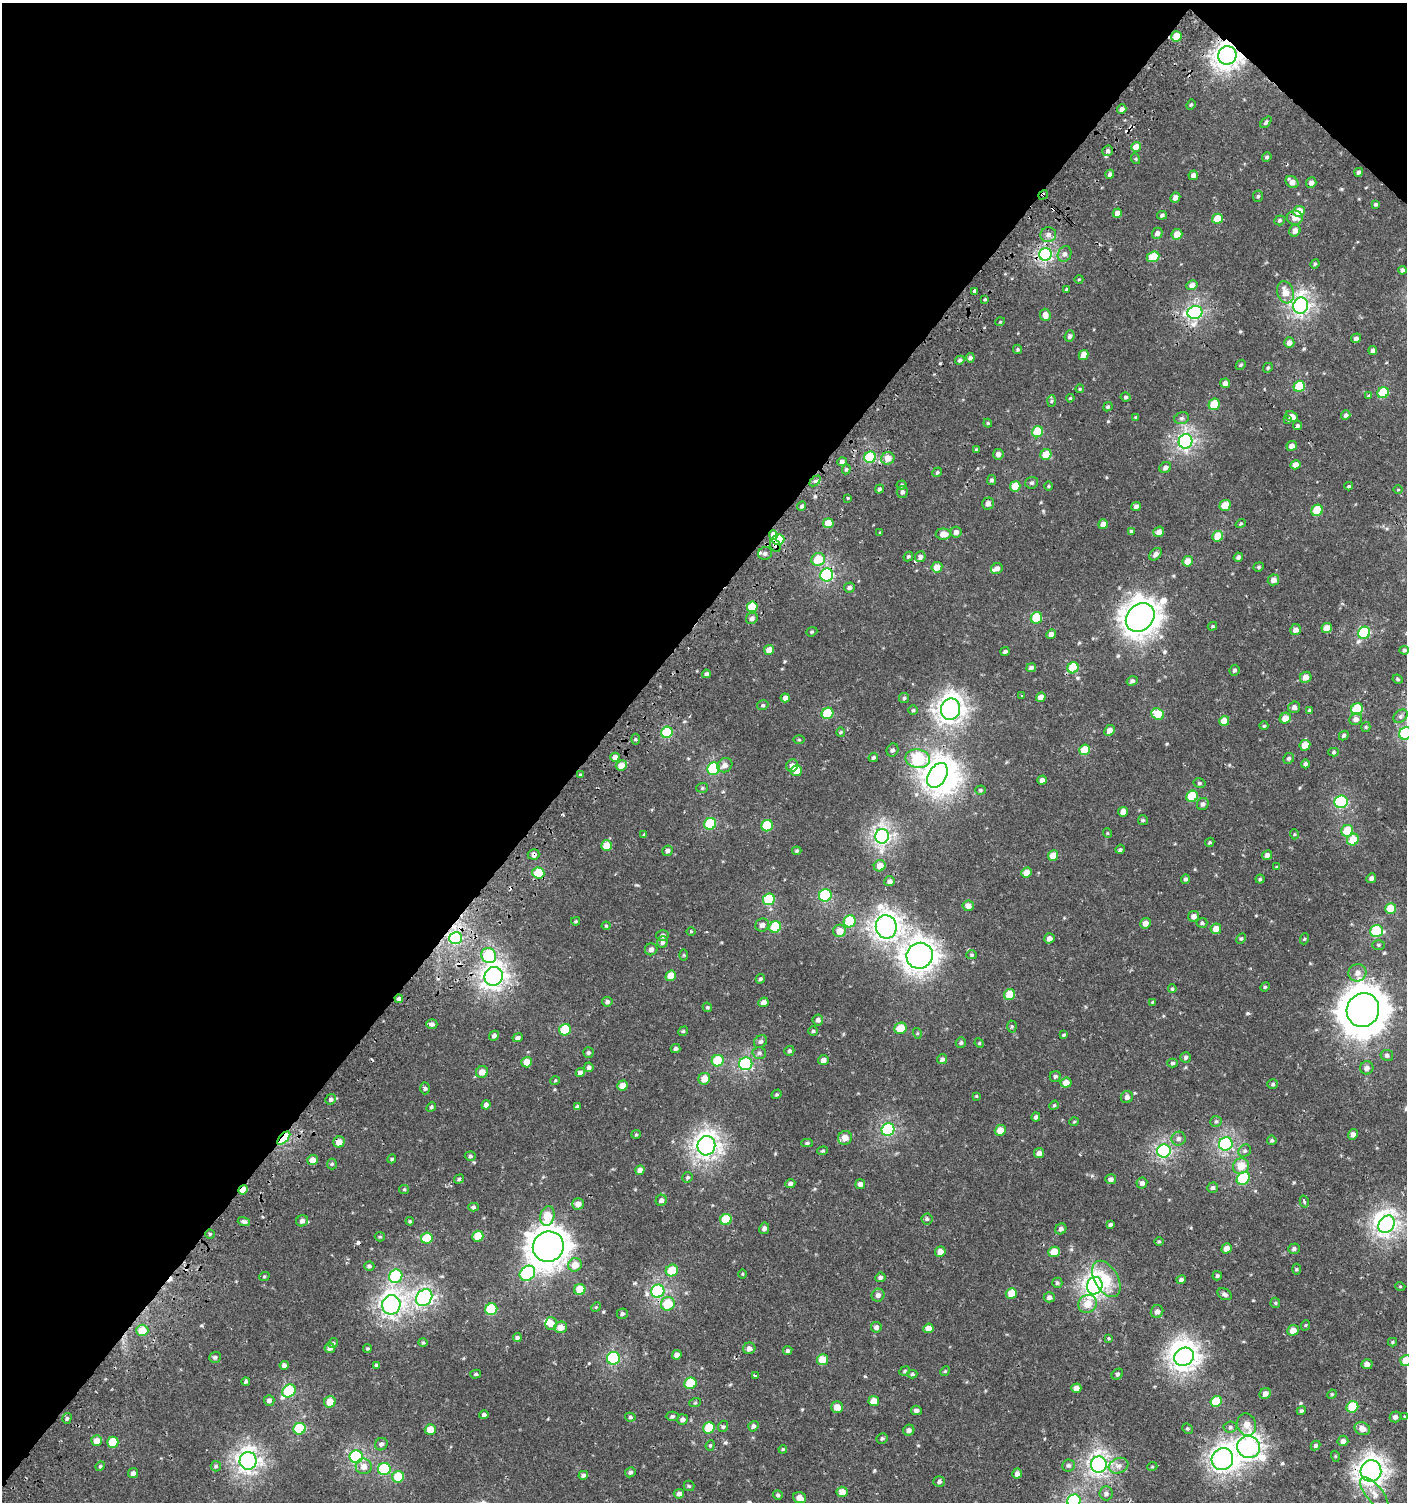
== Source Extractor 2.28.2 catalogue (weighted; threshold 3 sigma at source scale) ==
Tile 2 of 4 x 4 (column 2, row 1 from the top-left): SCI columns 1576-2980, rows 4538-6037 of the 6060 x 6037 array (HDU 1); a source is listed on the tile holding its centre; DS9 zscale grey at full resolution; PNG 1409 x 1504 px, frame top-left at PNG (2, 3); each listed source drawn as its Kron ellipse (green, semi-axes under 4 px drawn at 4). Shown black and unused: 43% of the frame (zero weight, under 2 of 3 exposures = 2% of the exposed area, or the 3 px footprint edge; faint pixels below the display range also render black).
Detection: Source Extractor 2.28.2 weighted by HDU 2 'WHT'; one run over the whole footprint, this tile lists its part. Background 6.77e-04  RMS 0.0025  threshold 0.0114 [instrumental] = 3 sigma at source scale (4.5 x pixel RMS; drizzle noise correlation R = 1.50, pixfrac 1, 0.0396/0.0396 arcsec/px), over >= 5 px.
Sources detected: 507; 3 inside a brighter object's white glare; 9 cosmic-ray / hot-pixel residue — neither listed nor drawn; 2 inside a brighter listed object's ellipse — not listed separately; the other 493 listed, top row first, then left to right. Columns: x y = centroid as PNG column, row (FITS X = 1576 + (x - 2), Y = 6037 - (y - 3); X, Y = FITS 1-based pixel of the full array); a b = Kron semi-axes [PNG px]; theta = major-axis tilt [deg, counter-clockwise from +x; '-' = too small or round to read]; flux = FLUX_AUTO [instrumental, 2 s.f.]
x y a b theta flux
1176 36 5 5 - 3.8
1227 55 9 9 - 140
1191 105 5 4 - 0.33
1122 109 5 4 - 1.1
1266 122 7 4 49 0.5
1136 147 5 4 - 2.7
1108 151 5 5 - 0.7
1267 157 5 4 - 0.47
1136 159 5 3 - 0.22
1359 172 4 3 - 0.6
1110 174 4 4 - 0.87
1193 175 5 4 - 1.1
1292 182 7 5 -38 1.5
1311 182 5 5 - 0.91
1043 195 5 3 - 0.78
1258 196 5 5 - 0.41
1175 198 5 4 - 1.3
1375 204 4 3 - 0.4
1299 211 6 5 - 3.9
1117 213 5 4 - 1.6
1162 215 5 4 - 0.57
1295 218 8 7 - 1.8
1217 219 5 5 - 4
1279 220 5 5 - 0.41
1295 231 6 5 - 1.4
1157 233 5 5 - 1
1177 234 5 5 - 3
1048 235 8 7 - 1.3
1045 254 6 6 - 39
1065 254 8 6 61 0.93
1153 257 6 5 - 5.6
1315 264 5 4 - 0.32
1402 270 4 4 - 0.6
1079 279 4 3 - 0.2
1192 285 6 5 - 1
1066 289 3 3 - 0.23
974 291 3 3 - 6
1285 292 11 8 -72 3.1
985 299 3 3 - 0.25
1301 306 8 7 - 65
1195 312 7 6 - 43
1045 315 6 5 - 1.7
1000 322 5 3 - 0.19
1070 336 6 5 - 0.62
1356 338 5 4 - 0.71
1289 343 5 5 - 1.2
1018 349 5 4 - 0.35
1373 351 4 4 - 0.84
1084 355 5 4 - 2.1
970 358 4 4 - 0.6
960 360 5 4 - 0.5
1241 365 5 4 - 0.32
1268 368 5 4 - 0.36
1225 383 5 4 - 1.1
1299 386 6 5 - 8.6
1080 389 4 4 - 0.24
1383 393 6 5 - 10
1368 396 4 3 - 0.43
1126 397 5 4 - 0.46
1070 398 4 3 - 0.24
1051 401 6 4 87 0.37
1214 404 6 5 - 6.2
1108 407 5 4 - 0.34
1346 415 5 4 - 0.63
1292 416 6 5 - 1.7
1136 417 4 4 - 0.31
1182 418 8 5 16 0.61
1287 419 3 3 - 0.36
988 423 4 3 - 0.28
1298 426 4 4 - 0.5
1038 432 6 5 - 8.4
1186 441 7 6 - 53
1292 446 5 5 - 1.1
976 449 4 3 - 0.27
998 454 5 5 - 1
1046 454 6 5 - 3.6
870 457 6 5 - 18
888 458 7 6 - 2.3
842 462 5 4 - 0.78
1295 465 5 4 - 1.8
1165 468 6 5 - 0.84
846 469 5 4 - 0.36
937 472 5 4 - 0.41
992 480 5 4 - 0.51
815 481 6 4 43 0.48
1032 483 6 6 - 0.52
902 485 5 4 - 0.31
1015 486 5 5 - 4.8
1048 486 5 3 - 0.22
1349 486 4 3 - 0.3
879 489 5 4 - 0.43
1398 490 5 3 - 0.19
902 492 6 5 - 0.72
848 498 3 3 - 1.6
988 503 6 5 - 1.2
1225 505 5 5 - 4.3
802 506 5 4 - 0.46
1136 506 5 4 - 0.9
1317 510 6 5 - 7
828 523 5 5 - 3.5
1103 524 5 5 - 2
1241 524 5 4 - 0.29
1131 531 4 3 - 0.33
956 532 5 5 - 1.2
1159 532 5 5 - 1.4
880 533 4 3 - 0.35
943 534 7 5 0 2.3
773 535 5 4 - 4
1218 536 5 5 - 4.6
778 539 6 5 - 8.7
775 545 7 5 -65 1.8
765 553 7 6 - 0.83
1156 554 7 5 48 0.91
908 556 5 4 - 0.32
920 557 5 5 - 0.9
1238 557 5 4 - 0.57
818 559 7 6 - 5.9
1188 561 5 5 - 2.5
937 567 5 5 - 2.6
1259 567 5 4 - 0.34
997 568 6 5 - 1
827 575 6 6 - 28
1273 580 6 5 - 1.4
849 587 5 5 - 0.69
752 607 5 5 - 7.3
1140 617 15 13 43 260
752 618 6 5 - 0.86
1036 618 6 5 - 8.2
1212 626 5 4 - 0.28
1327 628 5 5 - 2.7
1295 630 6 5 - 1.3
812 632 6 4 21 0.34
1364 633 6 6 - 18
1051 634 5 4 - 1.3
769 650 5 4 - 2.2
1404 650 5 4 - 0.45
1005 651 4 4 - 0.5
1031 668 5 4 - 0.74
1073 668 6 5 - 7.6
1234 670 5 4 - 0.53
706 674 4 4 - 0.61
1306 677 6 5 - 1.7
1398 679 5 4 - 0.32
1132 681 5 4 - 0.54
1022 696 3 2 - 0.23
1041 697 5 4 - 1.6
785 698 4 4 - 1.3
904 698 5 5 - 0.36
763 705 6 4 15 0.37
1294 707 6 5 - 1
950 709 11 9 69 120
1357 709 6 5 - 11
913 710 4 4 - 0.37
1309 710 4 3 - 0.29
827 713 6 5 - 10
1158 714 6 5 - 6.1
1400 716 8 5 41 0.72
1285 718 6 5 - 2.5
1356 719 6 5 - 1.1
1224 721 5 4 - 3.2
1264 726 4 4 - 0.28
1366 727 5 4 - 0.32
1109 730 6 5 - 1.5
667 732 6 5 - 15
841 732 5 4 - 0.27
1405 733 6 6 - 22
1344 735 5 4 - 0.49
635 739 5 3 - 0.3
799 740 6 4 0 0.28
1305 745 5 5 - 3.3
893 750 6 6 - 0.71
1084 750 5 5 - 5.8
1334 752 5 4 - 0.37
615 757 4 4 - 1.4
873 757 5 4 - 0.46
1289 758 6 5 - 0.46
918 759 12 9 -12 27
1305 764 4 4 - 0.5
621 765 5 5 - 2.1
725 765 8 7 - 1.2
792 766 6 6 - 1.2
713 769 6 6 - 20
796 771 5 5 - 3.7
580 775 4 3 - 0.22
937 775 13 9 59 110
1042 780 4 4 - 0.91
1199 783 6 5 - 0.4
702 788 6 5 - 0.38
980 790 5 4 - 0.31
1192 796 6 5 - 8
1341 802 7 6 - 21
1203 804 6 5 - 0.67
1123 812 5 4 - 1.9
1143 820 5 5 - 0.33
710 824 6 6 - 13
767 826 6 5 - 10
1347 831 6 5 - 6.8
1107 833 5 3 - 0.21
1294 834 5 3 - 0.23
644 835 4 3 - 0.34
882 836 7 7 - 62
1353 840 6 5 - 5.1
1210 842 5 4 - 0.33
606 846 5 5 - 3.2
1120 849 5 4 - 0.35
667 851 5 5 - 0.69
797 851 5 3 - 0.31
534 854 6 5 - 1.1
1053 855 5 5 - 2.5
1267 855 5 4 - 1.1
880 866 6 5 - 2.4
1277 867 3 3 - 0.51
538 873 6 5 - 9.7
1027 873 5 5 - 2.3
1371 878 5 4 - 0.75
1185 879 5 4 - 0.49
1260 879 4 4 - 0.31
890 881 5 5 - 0.81
825 895 6 6 - 21
769 899 6 5 - 12
968 906 5 5 - 1.7
1391 908 5 5 - 5.4
1194 916 6 5 - 1.1
576 921 4 3 - 0.27
850 921 6 6 - 11
1145 923 6 5 - 1.5
1202 923 5 5 - 0.45
762 925 7 6 - 1.1
606 926 4 4 - 0.24
775 927 6 5 - 10
886 927 11 10 - 120
1216 929 5 5 - 2.1
691 931 5 3 - 0.24
840 931 6 6 - 2.6
1376 931 6 6 - 12
662 936 6 5 - 0.89
456 938 6 6 - 26
1049 938 5 5 - 1.2
1241 939 6 4 61 0.34
1304 939 5 3 - 0.27
662 942 6 5 - 0.69
1378 945 6 5 - 0.35
651 949 6 6 - 0.94
489 955 8 7 - 20
684 955 5 3 - 0.24
972 955 5 4 - 0.34
920 956 13 12 - 190
1357 973 9 8 - 1.5
494 976 10 9 - 98
671 976 5 5 - 3.1
760 979 5 4 - 0.39
1265 987 5 4 - 0.28
1172 989 4 3 - 0.3
1010 995 6 5 - 5.2
399 999 4 4 - 0.53
607 1002 5 5 - 0.64
763 1002 5 4 - 1.2
1153 1002 4 3 - 0.21
707 1007 5 4 - 0.38
1363 1010 17 16 - 590
818 1020 5 5 - 0.74
432 1024 5 5 - 0.68
1012 1027 6 4 88 0.34
900 1028 6 5 - 4.6
565 1030 6 5 - 9.2
683 1031 5 4 - 0.3
813 1031 5 5 - 0.34
917 1033 5 3 - 0.25
1064 1035 4 3 - 0.26
494 1036 5 4 - 0.76
518 1038 5 4 - 0.65
761 1042 7 5 40 0.6
961 1043 5 5 - 0.47
979 1043 5 4 - 0.23
676 1049 5 4 - 0.56
789 1051 5 5 - 0.48
588 1052 5 5 - 0.44
759 1053 7 5 2 0.58
1387 1055 6 5 - 0.6
1186 1057 5 5 - 0.53
942 1059 5 4 - 0.57
823 1060 5 5 - 1.2
718 1061 6 5 - 9.9
527 1062 5 5 - 2.7
1173 1063 5 4 - 0.44
746 1064 6 6 - 28
589 1067 5 4 - 0.63
1367 1068 7 6 - 1.1
482 1072 6 6 - 2
580 1073 4 4 - 0.97
1055 1076 5 5 - 0.48
704 1079 6 5 - 3
555 1081 5 3 - 0.23
1066 1083 5 5 - 2.3
1273 1084 5 4 - 0.35
623 1086 5 5 - 2.3
425 1088 6 4 88 0.47
777 1094 5 4 - 0.3
976 1096 4 4 - 0.2
1127 1097 6 6 - 0.81
331 1099 5 5 - 0.52
486 1105 4 4 - 1.1
1054 1105 5 4 - 0.31
431 1107 5 4 - 0.31
577 1107 4 4 - 0.53
1036 1117 4 4 - 0.56
1216 1121 6 5 - 0.42
1074 1122 5 3 - 0.21
888 1129 6 6 - 31
1000 1130 6 5 - 3.1
636 1134 5 4 - 0.29
1353 1134 5 5 - 0.96
284 1138 8 4 47 21
845 1138 7 6 - 2.3
1178 1139 7 7 - 0.79
1272 1140 5 5 - 0.37
339 1142 6 5 - 2.3
807 1143 6 4 1 0.38
1226 1144 7 6 - 38
706 1146 10 9 - 110
823 1151 5 4 - 0.32
1164 1151 7 6 - 37
1245 1151 7 5 42 0.52
1039 1153 5 5 - 1
470 1156 5 4 - 0.38
392 1159 4 4 - 0.27
313 1160 5 5 - 2
332 1164 5 5 - 0.35
1241 1166 8 7 - 4.1
640 1170 5 4 - 1.1
687 1177 6 5 - 0.36
1243 1178 7 6 - 15
459 1179 5 4 - 0.39
1111 1179 5 5 - 0.91
790 1183 5 4 - 0.66
1142 1183 5 5 - 0.84
860 1184 5 5 - 0.92
1213 1188 5 5 - 0.51
404 1189 5 4 - 0.26
243 1190 5 4 - 2.7
661 1200 6 5 - 0.72
1304 1201 6 4 -76 0.7
578 1204 6 5 - 1.8
473 1207 5 3 - 0.38
547 1216 10 7 78 5
927 1219 5 5 - 0.42
726 1220 6 5 - 8.6
244 1221 6 4 -15 0.64
302 1221 6 5 - 0.86
410 1221 4 3 - 0.27
1387 1224 9 7 57 82
1110 1225 4 3 - 0.42
764 1228 6 5 - 0.87
1061 1229 6 5 - 0.79
210 1234 4 4 - 0.28
478 1236 5 5 - 5.6
380 1237 5 4 - 0.31
427 1238 6 5 - 8.6
1159 1241 5 3 - 0.23
548 1247 15 15 - 290
1227 1248 5 5 - 1.9
1294 1249 6 5 - 0.54
940 1252 5 5 - 1.7
1054 1252 6 5 - 3.9
575 1265 7 6 - 3
369 1266 5 4 - 0.44
1296 1269 5 3 - 0.29
672 1270 6 5 - 5.4
527 1273 8 7 - 23
742 1274 5 3 - 0.22
396 1276 7 6 - 19
1217 1276 5 4 - 0.42
264 1277 5 3 - 0.23
880 1277 5 4 - 0.63
1106 1279 20 12 -60 6
1181 1280 5 4 - 0.62
1057 1283 5 5 - 0.45
1095 1286 9 8 - 85
1400 1286 5 3 - 0.2
580 1289 5 5 - 5.4
658 1291 7 6 - 27
1011 1293 6 5 - 3.7
1224 1294 8 5 -30 0.67
878 1295 6 6 - 0.92
1049 1297 5 5 - 0.87
424 1298 9 7 49 49
1275 1303 5 5 - 0.34
668 1304 7 6 - 6.9
1087 1304 9 8 - 3
391 1305 10 9 - 82
596 1307 5 4 - 0.24
491 1309 6 5 - 14
1157 1311 6 6 - 1.1
622 1314 5 5 - 0.5
551 1324 6 6 - 2.4
1306 1325 5 3 - 0.24
561 1327 6 6 - 2.1
876 1327 5 5 - 0.75
928 1328 5 4 - 2.2
142 1330 6 5 - 4.2
1293 1330 6 5 - 2.3
517 1338 4 4 - 0.41
1109 1338 4 3 - 0.34
423 1342 4 4 - 0.28
1393 1342 4 4 - 0.31
333 1343 5 4 - 0.36
330 1348 5 5 - 0.82
749 1348 6 6 - 1.2
367 1349 4 3 - 0.27
788 1351 5 4 - 0.43
677 1355 5 4 - 1.1
215 1357 6 5 - 0.54
1184 1357 10 9 - 120
613 1358 6 6 - 24
822 1360 6 5 - 4.8
1406 1360 6 5 - 4.4
1367 1364 5 5 - 1.3
284 1365 4 4 - 0.82
376 1365 4 3 - 0.29
905 1371 5 4 - 0.34
945 1371 5 4 - 0.27
476 1374 5 4 - 0.34
912 1374 5 4 - 0.32
1117 1374 6 4 44 0.45
755 1375 4 2 - 0.4
246 1381 4 3 - 0.33
690 1383 6 6 - 8.9
1076 1388 5 4 - 1.5
289 1391 7 6 - 18
1265 1393 6 5 - 1.4
1332 1394 5 4 - 0.25
269 1400 5 5 - 0.78
874 1401 5 5 - 3.2
1216 1401 6 5 - 7.2
330 1402 6 5 - 3.2
695 1403 6 3 19 0.26
837 1407 6 5 - 2
1352 1407 6 5 - 8.3
916 1410 5 4 - 0.79
1301 1411 5 4 - 0.41
484 1415 5 4 - 0.54
672 1416 6 4 2 0.44
1404 1416 3 3 - 0.38
630 1417 5 4 - 0.4
1395 1417 5 5 - 0.85
67 1418 5 4 - 0.41
682 1419 5 5 - 0.97
1247 1425 11 9 -74 2.2
723 1426 6 5 - 0.4
753 1426 5 5 - 0.55
1230 1427 6 5 - 0.54
709 1428 6 5 - 9.4
299 1429 6 5 - 15
430 1429 5 5 - 2.9
1187 1429 5 4 - 0.34
1362 1429 8 6 -24 1.8
909 1430 6 5 - 0.79
882 1438 5 5 - 0.43
97 1441 5 5 - 1.8
1343 1441 5 5 - 1.1
113 1442 5 5 - 7.2
381 1444 6 6 - 0.66
710 1445 5 4 - 0.31
1315 1446 5 4 - 0.5
1249 1447 11 11 - 87
783 1449 4 3 - 0.22
1335 1456 5 3 - 0.2
356 1457 6 6 - 32
1222 1459 11 10 - 97
248 1461 9 8 - 95
1068 1465 6 6 - 0.57
1099 1465 8 8 - 68
100 1466 5 4 - 0.33
216 1466 5 5 - 0.43
364 1466 8 8 - 1.9
1118 1466 10 7 19 1.3
1152 1467 5 3 - 0.21
384 1469 6 6 - 16
1371 1471 11 10 - 120
630 1472 5 5 - 0.58
133 1473 5 4 - 0.73
1017 1474 5 4 - 1
583 1475 5 4 - 0.72
398 1477 6 5 - 7.1
939 1482 6 5 - 0.58
689 1486 5 5 - 0.36
842 1492 5 5 - 2.5
1106 1493 7 6 - 0.8
679 1494 5 4 - 0.81
1374 1494 20 8 -52 2.4
778 1495 5 5 - 0.38
799 1498 7 5 -19 1.8
1074 1501 7 6 - 34
Overlapping masked pixels (flux is a lower limit): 17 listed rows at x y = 1227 55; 1043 195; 773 535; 778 539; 775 545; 827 575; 1140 617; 534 854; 538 873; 456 938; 920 956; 399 999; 284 1138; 339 1142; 243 1190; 142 1330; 1371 1471
Isophote crosses this tile's border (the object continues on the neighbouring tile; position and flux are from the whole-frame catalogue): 3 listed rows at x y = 1405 733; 1406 1360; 1074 1501